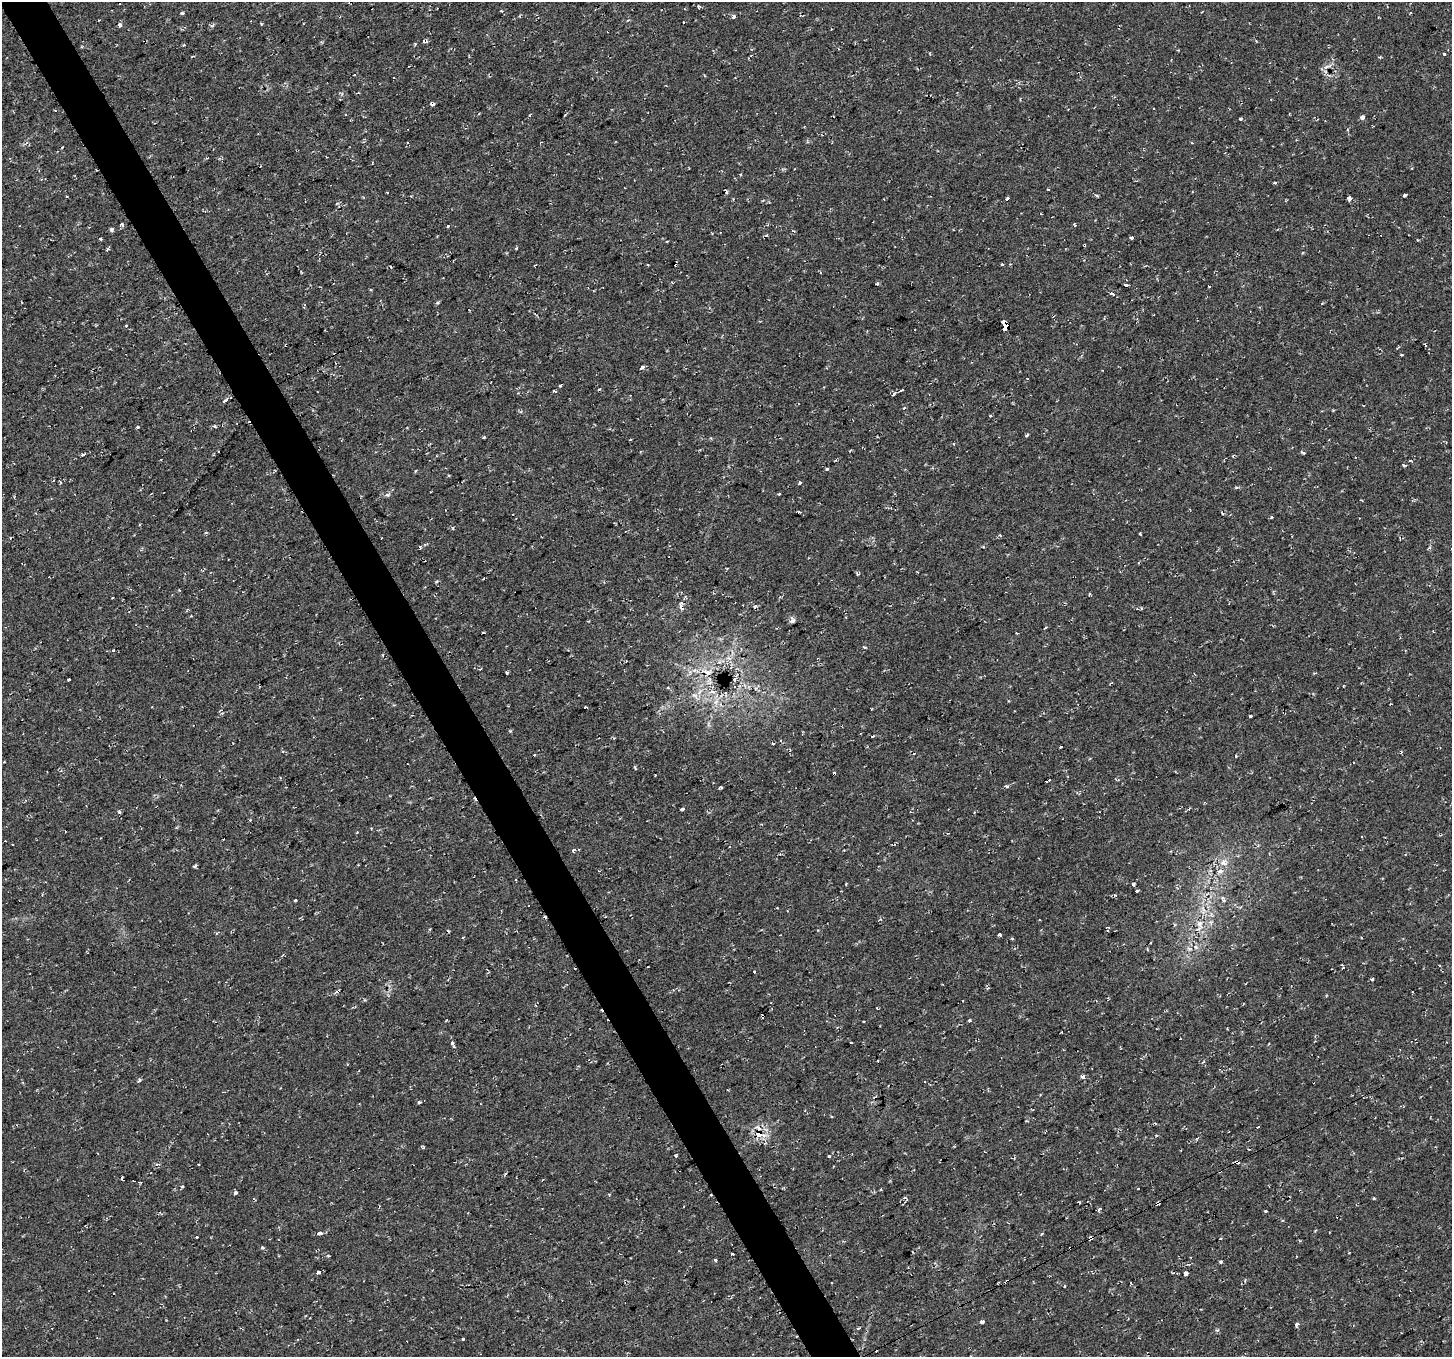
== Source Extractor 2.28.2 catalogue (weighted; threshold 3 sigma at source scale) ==
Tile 11 of 4 x 4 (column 3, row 3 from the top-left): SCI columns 2902-4351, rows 1460-2814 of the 5801 x 5689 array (HDU 1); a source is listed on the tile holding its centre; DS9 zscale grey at full resolution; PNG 1454 x 1359 px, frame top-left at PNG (2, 2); no overlay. Shown black and unused: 3% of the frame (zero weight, under 2 of 3 exposures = <1% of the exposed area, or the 3 px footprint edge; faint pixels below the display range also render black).
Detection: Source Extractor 2.28.2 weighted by HDU 2 'WHT'; one run over the whole footprint, this tile lists its part. Background 0.0286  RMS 0.0084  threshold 0.0376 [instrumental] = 3 sigma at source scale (4.5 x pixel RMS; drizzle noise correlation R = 1.50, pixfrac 1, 0.0396/0.0396 arcsec/px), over >= 5 px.
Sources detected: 202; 38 cosmic-ray / hot-pixel residue — not listed; the other 164 listed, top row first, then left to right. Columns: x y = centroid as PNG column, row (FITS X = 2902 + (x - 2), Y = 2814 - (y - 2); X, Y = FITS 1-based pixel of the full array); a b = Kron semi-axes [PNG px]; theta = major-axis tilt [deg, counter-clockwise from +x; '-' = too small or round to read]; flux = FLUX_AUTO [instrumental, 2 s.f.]
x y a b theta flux
698 7 4 3 - 0.95
182 13 3 3 - 1.8
733 16 3 3 - 4.5
261 24 3 3 - 0.82
120 25 4 3 - 5
212 25 8 3 44 1.3
423 41 4 3 - 1
838 49 4 2 - 0.67
1444 54 4 3 - 1
1327 66 14 4 27 3.2
354 75 3 3 - 2.4
433 104 4 3 - 2.7
346 115 3 2 - 0.74
1362 117 4 3 - 21
1240 119 4 3 - 1.7
1348 130 4 3 - 0.85
1275 183 4 3 - 0.98
1049 189 4 2 - 0.87
725 190 4 2 - 1.4
387 192 3 2 - 0.67
1405 195 4 3 - 5.2
1097 196 5 3 - 1
67 197 3 3 - 1.3
1349 198 3 3 - 29
1007 199 3 3 - 19
122 224 4 4 - 1.8
1075 225 4 3 - 0.84
448 226 3 3 - 2.2
111 230 4 4 - 2.3
793 231 4 3 - 1.3
1131 237 3 3 - 11
100 239 4 3 - 2.5
667 241 3 2 - 1.2
516 248 4 3 - 0.75
107 249 4 3 - 2.4
1002 264 3 3 - 2.2
648 265 3 3 - 1
877 284 3 3 - 1.3
1126 285 4 3 - 1.9
1112 293 4 3 - 4.7
21 302 3 2 - 0.58
437 303 5 3 - 1
1005 323 6 4 -48 140
126 325 3 3 - 3.5
1004 329 3 3 - 9.2
1402 355 3 3 - 1.7
642 367 4 3 - 3.7
560 385 4 3 - 3.3
599 389 3 3 - 1
901 390 4 3 - 3.9
554 391 4 3 - 1.5
894 394 4 3 - 2.3
225 400 6 3 29 6.3
904 408 3 3 - 2.7
991 416 3 3 - 1
215 426 5 4 - 1.2
137 428 3 3 - 3.3
1027 435 3 3 - 4.5
484 437 3 3 - 1.2
1303 453 6 3 -21 1.3
83 455 4 3 - 3.1
1233 456 5 3 - 0.77
836 459 6 2 46 0.91
1403 465 5 3 - 1
827 469 3 3 - 5.9
415 471 4 3 - 1.2
800 483 3 3 - 3.6
1236 487 5 4 - 1.3
387 495 7 5 6 2.4
798 511 3 2 - 0.95
1272 517 3 3 - 4.2
453 528 5 3 - 0.88
1140 534 3 3 - 1.1
420 547 4 4 - 1.4
113 597 3 2 - 0.8
754 606 5 4 - 1.5
681 607 4 3 - 14
191 616 3 3 - 1.2
792 620 4 4 - 4.8
1045 628 6 2 44 0.72
480 669 3 2 - 1.4
707 672 19 9 -18 9.6
507 673 4 3 - 1.2
68 679 3 3 - 6.2
735 679 7 4 76 2.1
1343 685 3 2 - 1.1
712 692 10 4 -1 2.8
694 695 8 6 -4 3.3
1008 701 4 3 - 0.67
716 702 9 6 54 4.2
586 707 3 2 - 1.1
1250 716 3 3 - 5.7
773 744 3 3 - 3.2
1060 747 3 3 - 2.3
1236 756 3 3 - 0.77
1048 780 6 2 22 3.1
1006 786 3 3 - 25
721 788 3 3 - 2.4
682 809 4 3 - 7.8
371 828 3 3 - 0.73
357 832 3 3 - 0.81
573 850 4 3 - 2.4
1223 862 11 7 44 4.9
195 866 4 2 - 1.5
1220 871 8 6 20 2.5
516 880 3 3 - 1.2
1133 884 4 3 - 3.3
1137 891 4 3 - 5.5
1115 895 5 3 - 0.88
295 900 3 3 - 6.7
1200 923 10 8 78 6.1
448 931 3 2 - 0.97
216 933 5 3 - 1.1
999 934 3 3 - 4.9
463 937 3 2 - 1.2
1012 938 4 3 - 0.92
1195 947 8 6 -28 3.2
1343 967 3 3 - 4
754 972 3 3 - 2.7
1373 978 4 3 - 1
763 1016 4 3 - 6
970 1020 3 3 - 3.2
864 1021 3 2 - 0.96
837 1027 4 3 - 0.86
1227 1028 3 2 - 0.56
452 1043 5 3 - 7.3
851 1043 3 3 - 1.6
1204 1062 5 4 - 1.3
18 1070 3 2 - 0.71
1083 1077 3 3 - 4.4
139 1080 4 4 - 1.4
23 1082 3 3 - 0.91
419 1102 4 3 - 3.1
1258 1127 4 3 - 5.2
759 1133 6 5 - 23
421 1146 5 3 - 1.2
676 1156 4 3 - 0.93
829 1156 4 3 - 3.9
1237 1162 5 4 - 5.5
157 1164 6 2 4 1.1
198 1164 3 2 - 1.1
182 1186 4 3 - 2.4
1138 1189 3 2 - 0.82
881 1190 4 2 - 0.74
609 1194 5 3 - 0.65
1158 1203 4 3 - 5.1
1099 1209 4 3 - 2.4
1266 1211 3 3 - 2.6
1315 1230 4 3 - 0.95
319 1233 4 3 - 16
1041 1234 3 2 - 1.8
197 1237 3 3 - 2.6
1091 1238 4 3 - 6.6
262 1247 4 4 - 1.1
732 1254 3 3 - 3.9
328 1256 3 3 - 1.1
715 1260 3 3 - 1.9
1220 1262 4 4 - 1.4
432 1270 4 3 - 0.77
318 1272 3 3 - 44
1186 1273 4 3 - 20
982 1322 4 3 - 3.7
1297 1324 4 3 - 5.3
463 1339 3 3 - 5.7
Overlapping masked pixels (flux is a lower limit): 9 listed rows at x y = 433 104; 1005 323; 1004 329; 681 607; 763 1016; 759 1133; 1237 1162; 1158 1203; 1091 1238
Unlisted compact peaks at least as high as the median listed source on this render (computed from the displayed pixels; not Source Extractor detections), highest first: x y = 1374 1198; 864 647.